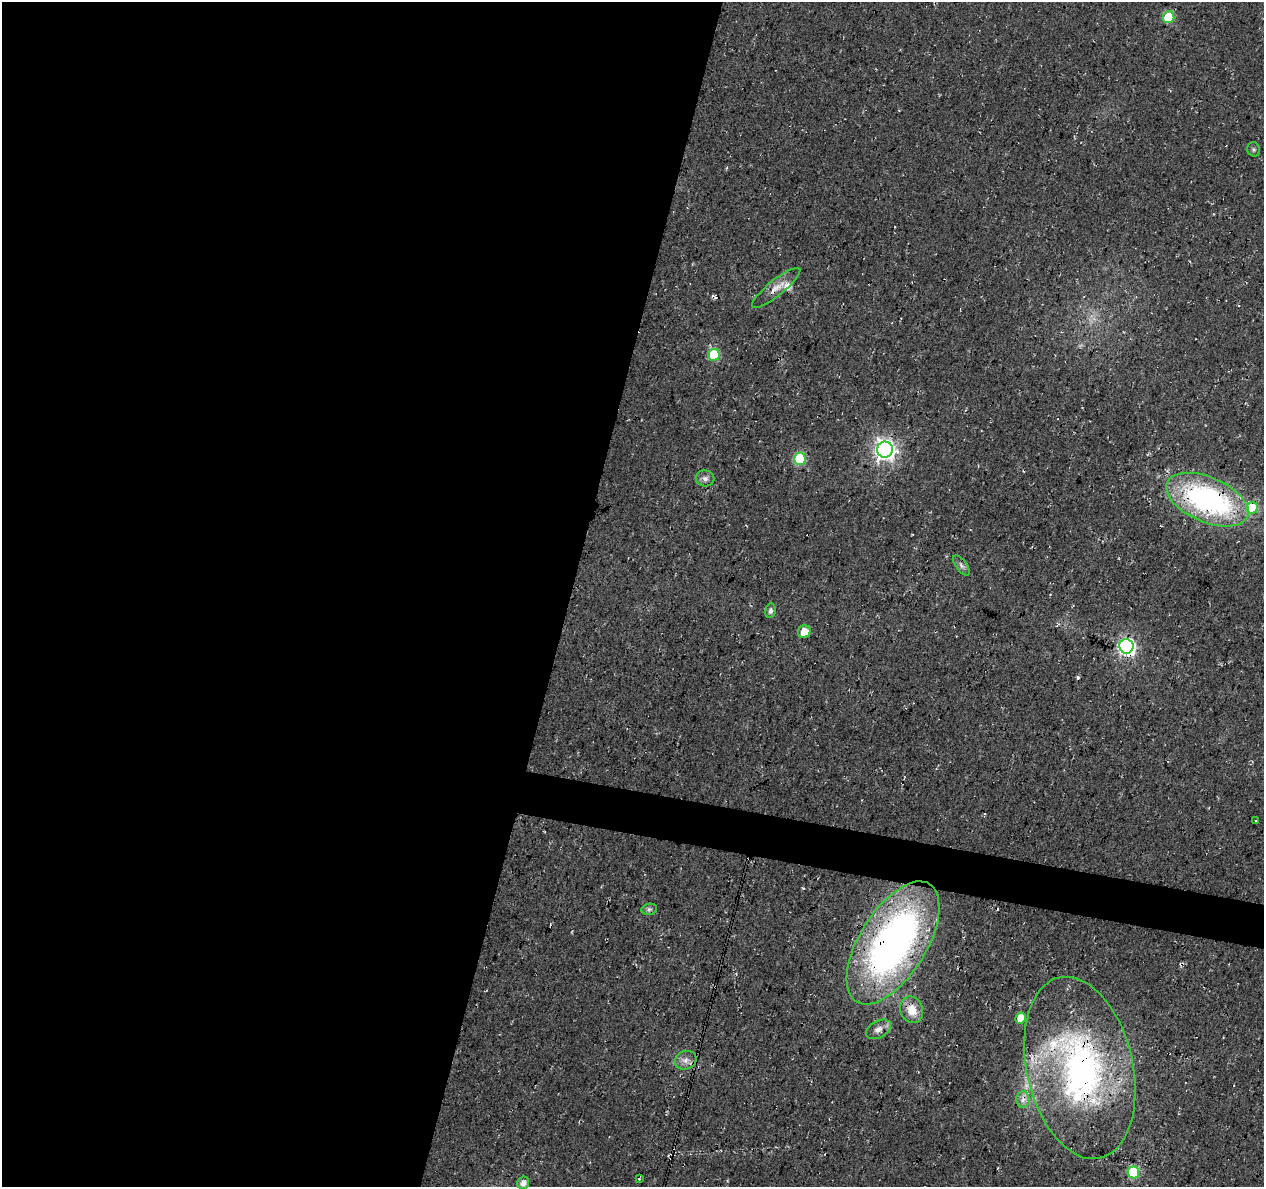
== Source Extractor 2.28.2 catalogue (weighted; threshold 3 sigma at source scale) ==
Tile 5 of 4 x 4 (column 1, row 2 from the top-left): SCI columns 1-1262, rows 2595-3779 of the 5059 x 5250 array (HDU 1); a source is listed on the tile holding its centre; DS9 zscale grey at full resolution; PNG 1266 x 1189 px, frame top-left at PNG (2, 2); each listed source drawn as its Kron ellipse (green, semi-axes under 4 px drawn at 4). Shown black and unused: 47% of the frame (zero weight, under 3 of 4 exposures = <1% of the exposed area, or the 3 px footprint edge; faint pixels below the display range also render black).
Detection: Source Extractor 2.28.2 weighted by HDU 2 'WHT'; one run over the whole footprint, this tile lists its part. Background 0.0177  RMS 0.0054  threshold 0.0241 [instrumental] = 3 sigma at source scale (4.5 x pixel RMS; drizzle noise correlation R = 1.50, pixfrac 1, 0.0396/0.0396 arcsec/px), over >= 5 px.
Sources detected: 31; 5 cosmic-ray / hot-pixel residue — neither listed nor drawn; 1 inside a brighter listed object's ellipse — not listed separately; the other 25 listed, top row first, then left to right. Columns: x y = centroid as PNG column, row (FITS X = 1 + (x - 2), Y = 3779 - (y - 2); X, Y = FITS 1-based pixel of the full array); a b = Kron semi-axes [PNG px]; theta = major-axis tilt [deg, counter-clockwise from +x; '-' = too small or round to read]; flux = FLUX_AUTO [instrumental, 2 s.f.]
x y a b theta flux
1168 17 6 5 - 25
1254 149 7 6 - 1.1
776 288 30 8 39 5.8
714 355 6 6 - 28
885 450 8 8 - 300
800 459 6 6 - 44
705 478 9 8 - 2.3
1207 500 44 22 -23 120
1252 508 6 6 - 27
961 565 12 5 -54 1.7
770 611 7 5 82 1.7
804 631 6 6 - 7.5
1126 646 7 7 - 170
1255 821 4 2 - 0.42
649 909 8 5 8 1.3
893 943 69 33 58 250
912 1010 14 11 -67 8.1
1020 1018 6 5 - 7
878 1029 13 8 29 3.6
686 1060 11 9 21 3.1
1080 1068 92 53 -77 180
1023 1100 8 6 87 2.5
1133 1172 6 6 - 44
639 1179 3 3 - 0.44
523 1183 6 6 - 3.6
Overlapping masked pixels (flux is a lower limit): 6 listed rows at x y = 776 288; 1207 500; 1252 508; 1126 646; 893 943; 1080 1068